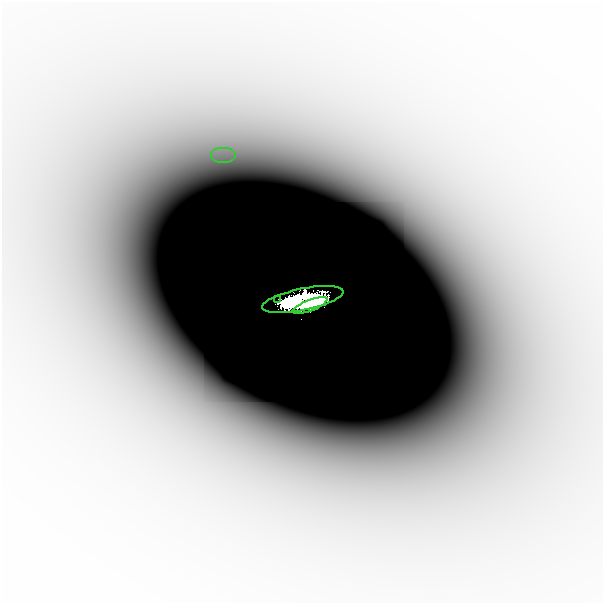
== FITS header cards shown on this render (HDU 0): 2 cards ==
NAXIS1  =                  601
NAXIS2  =                  601

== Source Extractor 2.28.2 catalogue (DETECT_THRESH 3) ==
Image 601 x 601 px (HDU 0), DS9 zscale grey, 1 PNG px = 1 image px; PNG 605 x 605 px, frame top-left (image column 1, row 601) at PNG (2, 2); each listed source drawn as its Kron ellipse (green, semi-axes under 4 px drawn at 4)
Background -8.83e-07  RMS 3.2e-07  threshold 9.64e-07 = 3 sigma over >= 5 px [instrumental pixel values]
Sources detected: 6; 2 with non-positive FLUX_AUTO (blend fragments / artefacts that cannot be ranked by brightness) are neither listed nor drawn; the other 4 listed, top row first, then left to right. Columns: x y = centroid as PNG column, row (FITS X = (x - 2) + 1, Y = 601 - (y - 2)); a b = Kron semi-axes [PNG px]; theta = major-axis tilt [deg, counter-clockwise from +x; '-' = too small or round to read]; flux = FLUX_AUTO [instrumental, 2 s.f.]
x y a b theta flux
223 155 13 8 0 2.6e-04
278 299 2 2 - 6.9e-03
303 299 41 11 11 7.7e+00
310 306 18 5 21 4.8e+00
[2 non-positive-flux detections neither listed nor drawn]